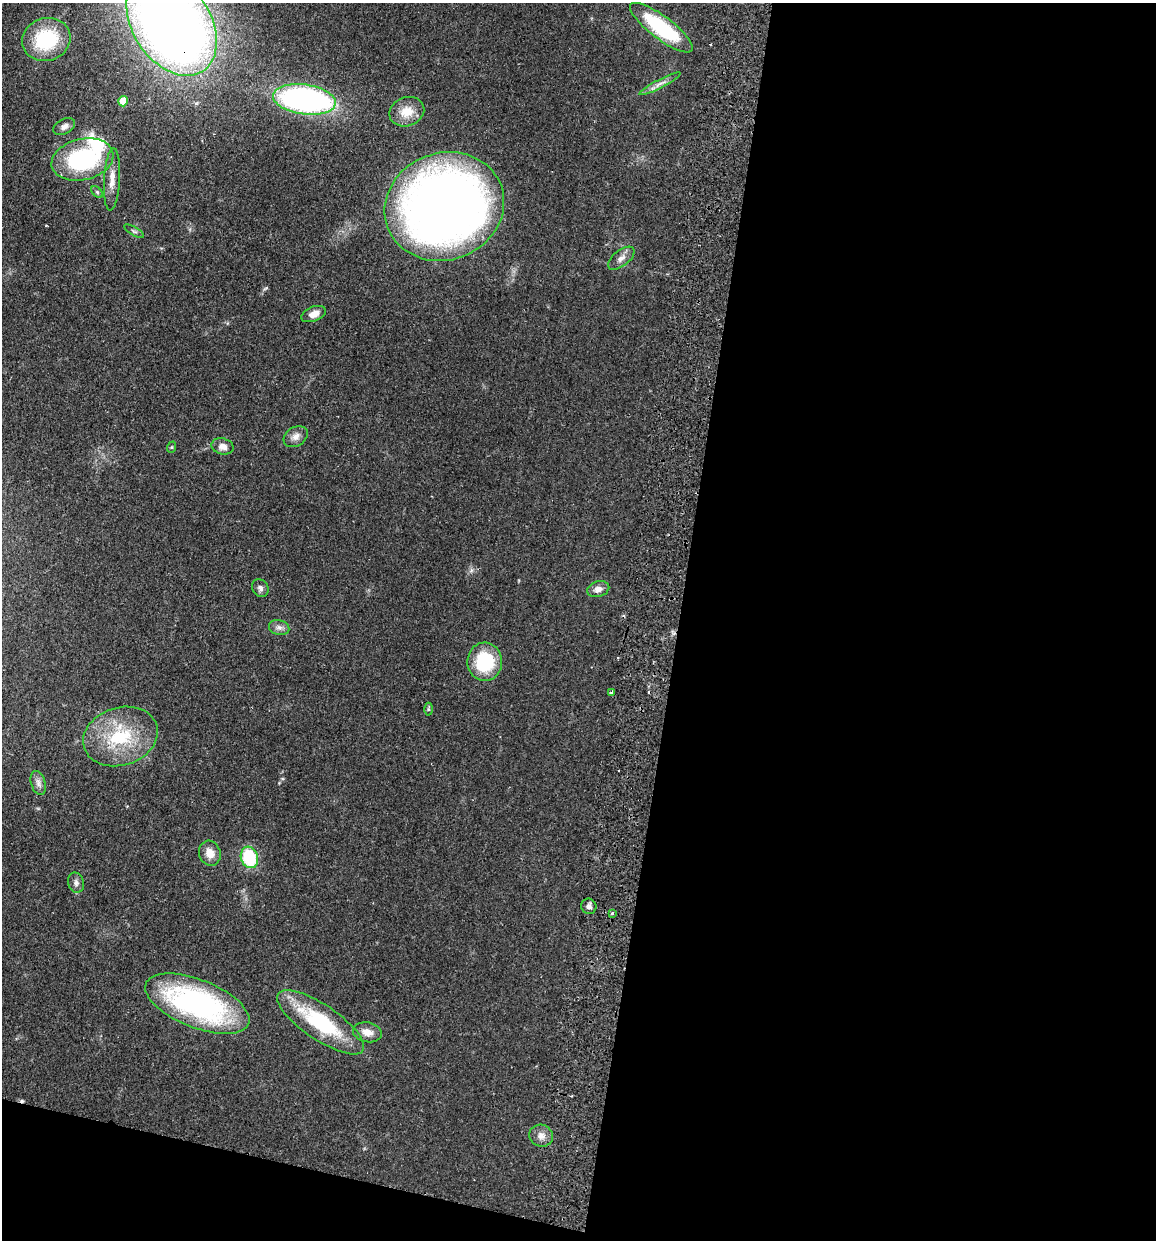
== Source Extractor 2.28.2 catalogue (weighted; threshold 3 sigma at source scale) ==
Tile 16 of 4 x 4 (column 4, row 4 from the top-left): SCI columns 3635-4788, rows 14-1251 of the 5081 x 4981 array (HDU 1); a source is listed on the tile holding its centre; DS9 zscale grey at full resolution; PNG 1158 x 1242 px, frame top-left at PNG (2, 3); each listed source drawn as its Kron ellipse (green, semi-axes under 4 px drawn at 4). Shown black and unused: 44% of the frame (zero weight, under 2 of 3 exposures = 3% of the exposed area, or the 3 px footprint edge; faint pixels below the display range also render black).
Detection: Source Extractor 2.28.2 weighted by HDU 2 'WHT'; one run over the whole footprint, this tile lists its part. Background 0.0478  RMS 0.0068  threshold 0.0307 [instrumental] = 3 sigma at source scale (4.5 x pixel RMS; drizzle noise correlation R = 1.50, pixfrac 1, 0.05/0.05 arcsec/px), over >= 5 px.
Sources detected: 38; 2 cosmic-ray / hot-pixel residue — neither listed nor drawn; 1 inside a brighter listed object's ellipse — not listed separately; the other 35 listed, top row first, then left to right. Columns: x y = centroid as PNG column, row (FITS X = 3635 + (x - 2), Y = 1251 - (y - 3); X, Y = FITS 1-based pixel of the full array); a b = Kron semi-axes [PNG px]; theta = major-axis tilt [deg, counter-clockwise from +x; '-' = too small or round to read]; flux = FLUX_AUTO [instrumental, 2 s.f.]
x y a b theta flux
172 23 57 39 -57 860
661 28 38 11 -37 53
46 39 24 21 20 43
660 84 23 4 27 3.8
304 99 31 15 -8 180
123 101 5 5 - 15
407 112 18 14 20 12
64 126 12 7 28 3.2
82 159 31 20 13 75
112 179 31 8 87 7.8
97 192 7 4 -45 1.1
444 207 60 53 20 600
134 231 11 3 -30 1.3
621 258 16 8 38 4
313 314 13 7 21 5.8
296 437 13 9 31 4.4
222 446 11 8 -13 4.5
172 447 6 3 71 0.76
260 588 9 7 -53 2.3
598 589 11 7 16 4.3
279 628 10 7 -15 3
485 662 19 17 -88 38
612 692 4 3 - 1.1
428 709 6 4 -90 0.88
120 736 38 29 18 42
38 783 12 7 -73 3.2
210 853 13 11 -72 7.1
249 857 11 8 -72 36
76 883 10 8 -75 2.9
589 906 8 7 - 2.5
612 913 3 3 - 1.4
197 1004 55 24 -22 150
320 1022 51 17 -34 55
367 1032 14 9 -11 5.9
541 1136 12 10 -22 4.9
Overlapping masked pixels (flux is a lower limit): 1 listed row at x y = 172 23
Isophote crosses this tile's border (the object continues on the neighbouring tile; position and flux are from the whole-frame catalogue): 1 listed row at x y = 172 23